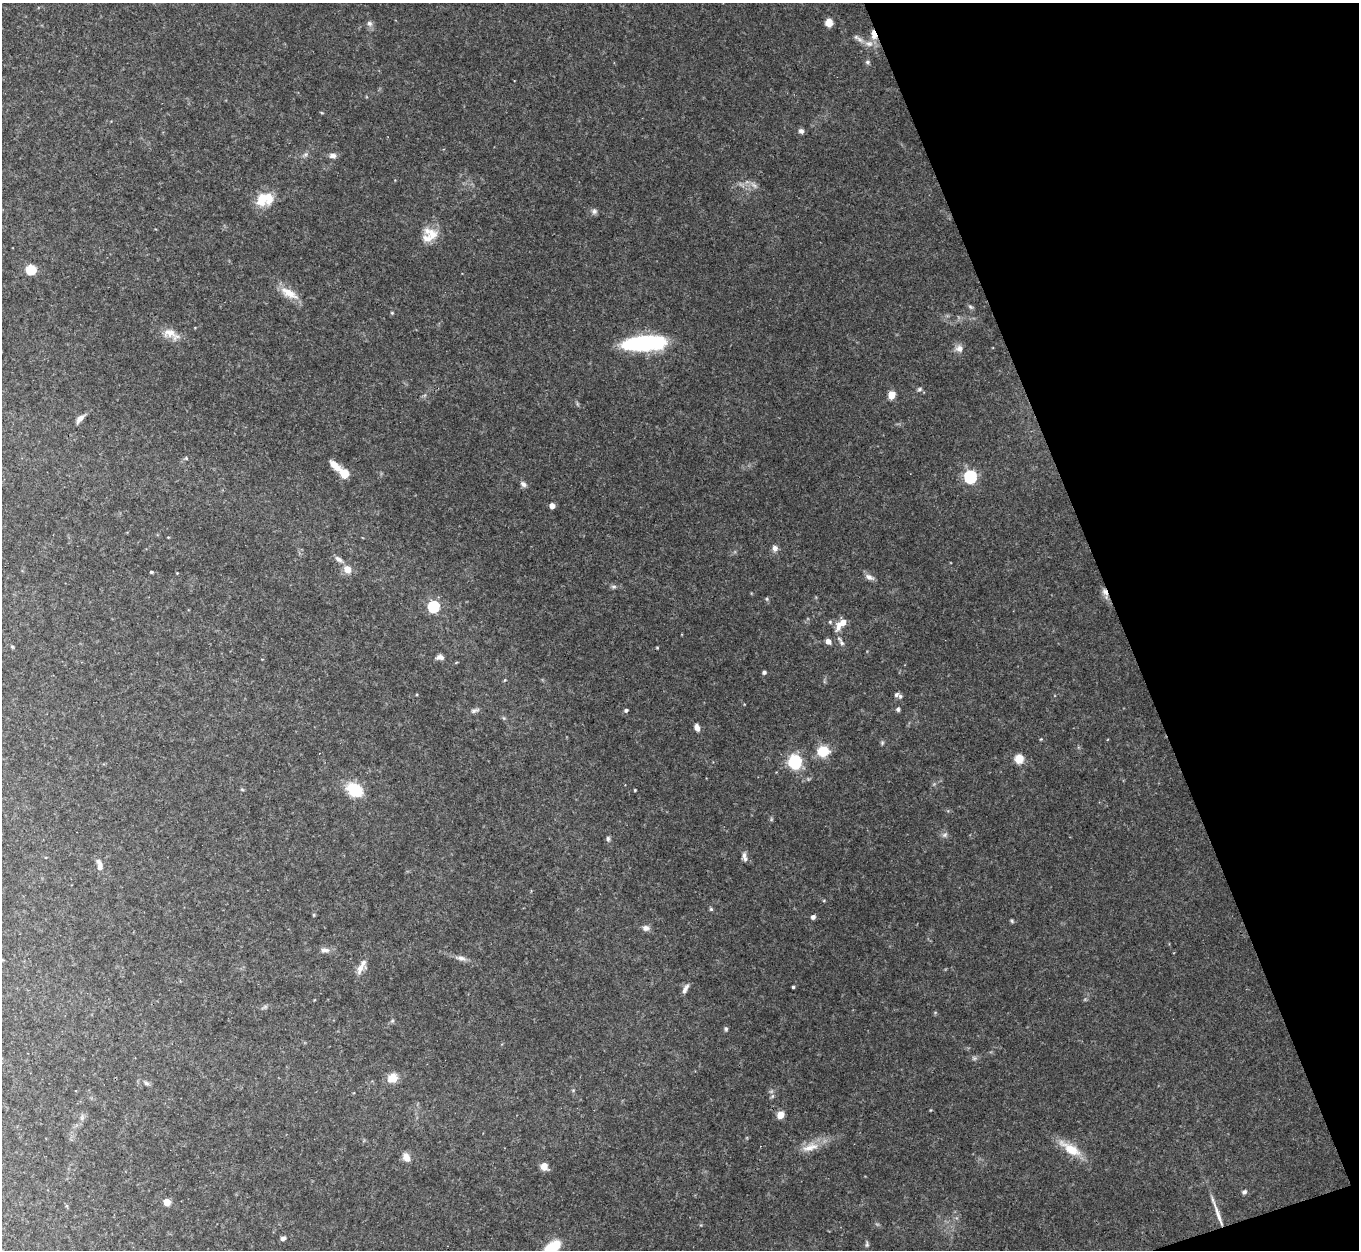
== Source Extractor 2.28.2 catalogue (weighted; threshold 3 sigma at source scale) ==
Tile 12 of 4 x 4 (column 4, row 3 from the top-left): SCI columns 4073-5429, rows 1397-2644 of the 5431 x 5414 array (HDU 1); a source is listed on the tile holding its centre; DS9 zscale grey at full resolution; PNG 1361 x 1252 px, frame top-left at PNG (2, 3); no overlay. Shown black and unused: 18% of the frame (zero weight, under 3 of 4 exposures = <1% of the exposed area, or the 3 px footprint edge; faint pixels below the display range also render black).
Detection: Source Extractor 2.28.2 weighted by HDU 2 'WHT'; one run over the whole footprint, this tile lists its part. Background 0.0749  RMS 0.0065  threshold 0.0291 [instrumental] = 3 sigma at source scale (4.5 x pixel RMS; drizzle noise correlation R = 1.50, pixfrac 1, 0.05/0.05 arcsec/px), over >= 5 px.
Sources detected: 94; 1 too faint to see at this stretch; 2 cosmic-ray / hot-pixel residue — not listed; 6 inside a brighter listed object's ellipse — not listed separately; the other 85 listed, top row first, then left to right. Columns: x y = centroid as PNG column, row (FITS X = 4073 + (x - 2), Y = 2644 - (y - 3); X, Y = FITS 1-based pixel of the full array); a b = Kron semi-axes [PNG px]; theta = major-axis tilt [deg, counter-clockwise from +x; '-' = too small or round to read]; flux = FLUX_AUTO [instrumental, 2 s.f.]
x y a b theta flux
829 22 7 6 - 6.6
369 23 8 7 - 2
874 34 13 6 -74 5.5
869 43 12 8 -5 4.4
867 62 7 5 -15 1.3
801 131 6 6 - 2
305 154 7 4 45 1.4
332 155 9 7 0 2.5
754 185 8 5 -44 1.9
262 199 20 14 68 12
594 211 8 7 - 1.9
432 234 25 12 -34 9.4
31 270 7 7 - 16
289 293 26 11 -29 9.2
970 307 7 5 -22 1.2
392 313 4 3 - 0.57
170 333 20 13 -13 8
644 343 38 12 4 80
959 348 11 10 - 3.6
919 389 7 4 28 1.1
891 395 5 5 - 16
80 419 10 5 48 3.8
186 458 5 4 - 0.66
335 465 20 8 -45 6.8
344 474 7 7 - 11
970 477 6 6 - 110
523 484 8 6 -43 2.1
552 506 4 4 - 5.9
775 548 7 6 - 3
338 559 11 6 -33 2.5
347 569 8 7 - 7
151 572 3 3 - 0.88
869 577 12 6 -25 2.9
613 586 9 4 0 1.3
1105 592 12 6 -57 3.3
767 599 6 4 -72 0.77
433 607 6 5 - 66
830 622 5 4 - 0.82
841 623 15 6 45 9
828 641 5 5 - 3.7
841 643 9 6 -57 1.9
12 647 5 3 - 0.6
440 657 9 6 -7 2.5
764 672 4 4 - 1.6
896 695 7 5 46 1.4
898 709 6 5 - 1.3
626 710 4 4 - 1.5
474 711 10 5 21 1.7
697 727 8 6 -68 3
1041 739 4 3 - 0.53
882 743 5 5 - 0.97
823 751 7 7 - 25
1019 759 5 5 - 26
795 762 8 7 - 52
242 789 6 3 -4 0.69
354 790 17 13 -35 22
635 790 3 3 - 0.57
945 835 8 6 21 1.6
608 839 7 5 -76 1.2
744 855 9 6 82 2.3
99 864 14 6 -76 3.8
711 909 5 5 - 0.93
813 917 4 4 - 2.3
1012 921 6 4 -50 0.86
646 928 9 7 -2 2.7
325 950 12 7 -4 3
461 958 13 6 -7 2.8
360 969 15 8 68 4.4
793 987 3 3 - 0.92
685 989 14 5 64 2.6
265 1007 7 4 19 1.2
726 1029 5 5 - 0.96
393 1078 12 10 39 7.3
146 1083 8 5 -18 1.5
780 1115 5 4 - 13
810 1147 27 9 17 9
1071 1149 33 11 -33 14
406 1157 11 8 -60 4.7
544 1166 8 7 - 5.4
1244 1192 6 5 - 1.4
167 1202 5 5 - 7.7
1218 1214 36 4 -71 7.4
283 1238 6 5 - 1.9
867 1244 8 4 -89 1.1
552 1247 16 8 31 24
Overlapping masked pixels (flux is a lower limit): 3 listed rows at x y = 874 34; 1105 592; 1218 1214
Isophote crosses this tile's border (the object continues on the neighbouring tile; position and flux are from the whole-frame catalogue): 1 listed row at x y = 552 1247